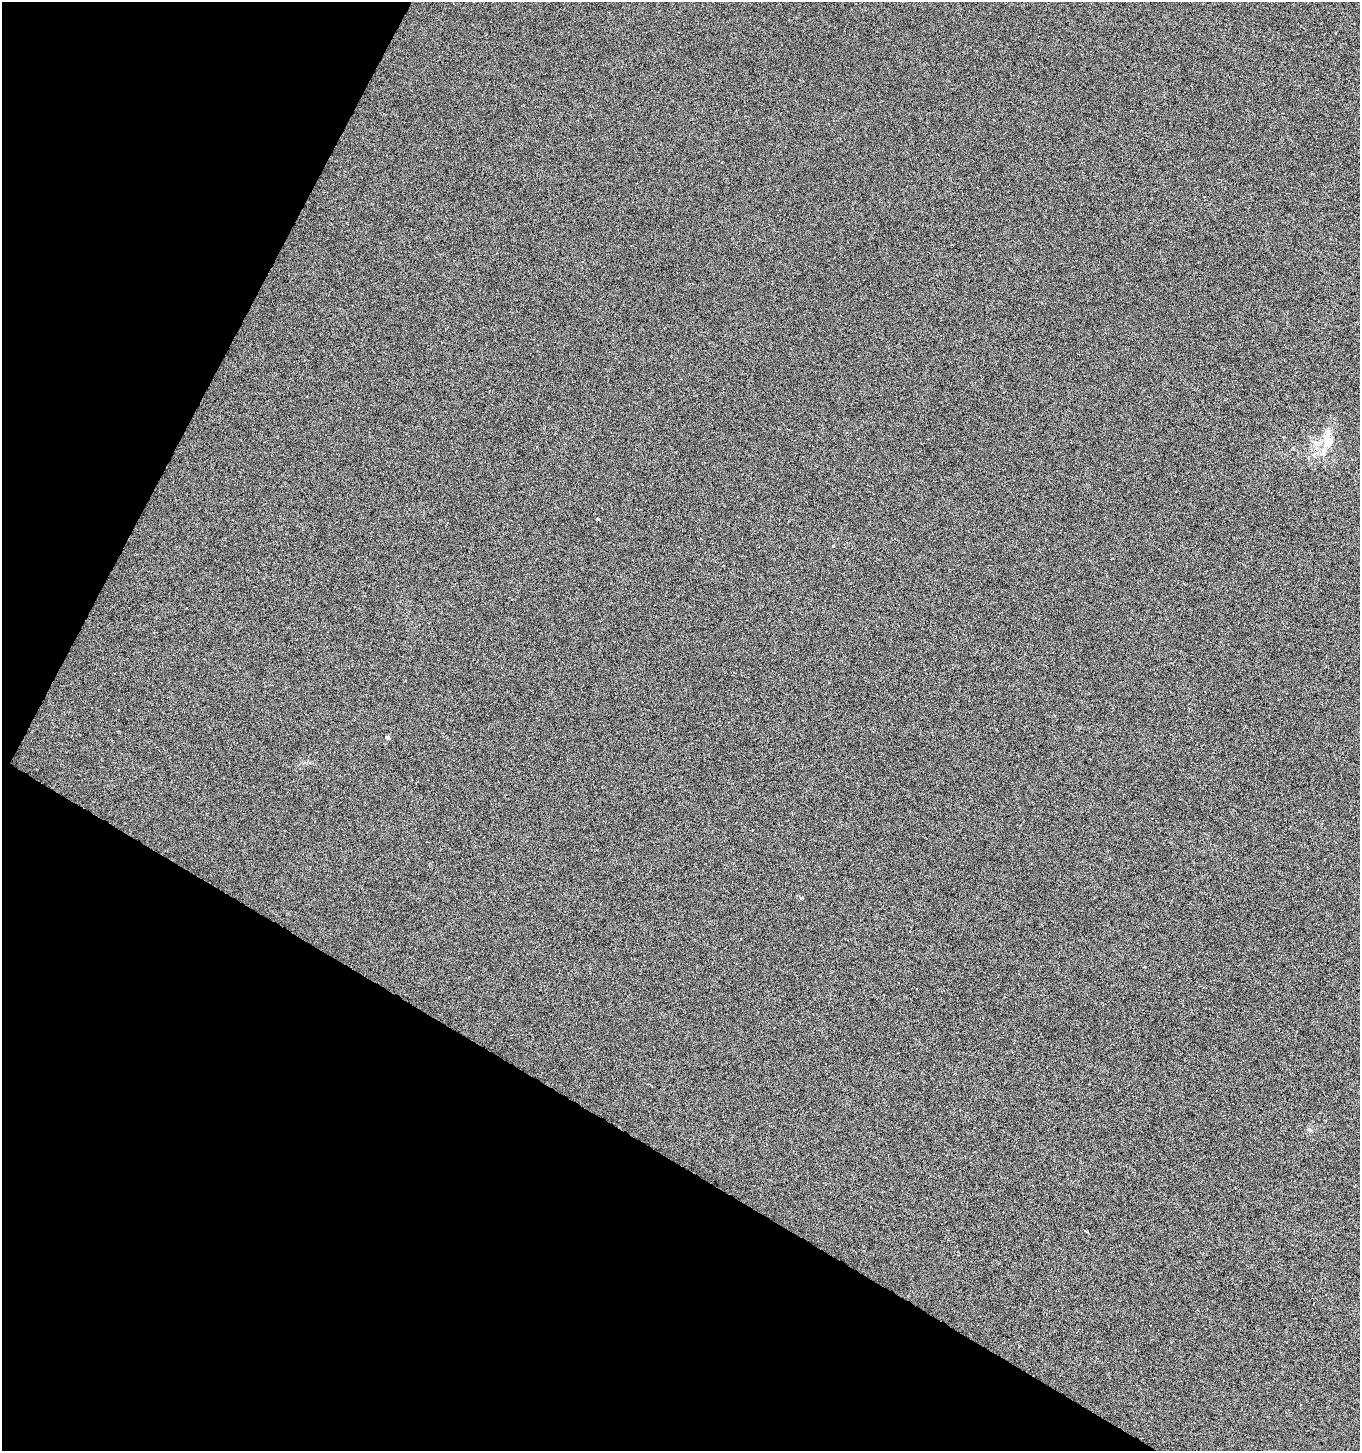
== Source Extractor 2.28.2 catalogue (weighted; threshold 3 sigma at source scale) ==
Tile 9 of 4 x 4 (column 1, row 3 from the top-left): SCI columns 201-1558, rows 1456-2904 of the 5893 x 5803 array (HDU 1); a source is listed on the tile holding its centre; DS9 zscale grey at full resolution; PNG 1362 x 1453 px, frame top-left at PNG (2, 2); no overlay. Shown black and unused: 28% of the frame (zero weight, under 3 of 6 exposures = <1% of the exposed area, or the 3 px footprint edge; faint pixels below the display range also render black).
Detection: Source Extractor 2.28.2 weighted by HDU 2 'WHT'; one run over the whole footprint, this tile lists its part. Background 1.27e-04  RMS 0.0022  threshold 0.0089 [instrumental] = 3 sigma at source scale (4.09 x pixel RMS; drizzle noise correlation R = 1.36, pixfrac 0.8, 0.0396/0.0396 arcsec/px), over >= 5 px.
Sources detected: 4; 1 inside a brighter listed object's ellipse — not listed separately; the other 3 listed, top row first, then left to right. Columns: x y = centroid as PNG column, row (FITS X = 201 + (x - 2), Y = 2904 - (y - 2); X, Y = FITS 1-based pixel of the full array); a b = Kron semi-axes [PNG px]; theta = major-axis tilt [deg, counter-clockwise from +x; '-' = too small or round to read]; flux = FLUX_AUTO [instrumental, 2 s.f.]
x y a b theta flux
1328 442 14 10 69 2.2
388 737 4 4 - 0.4
801 898 4 3 - 0.32